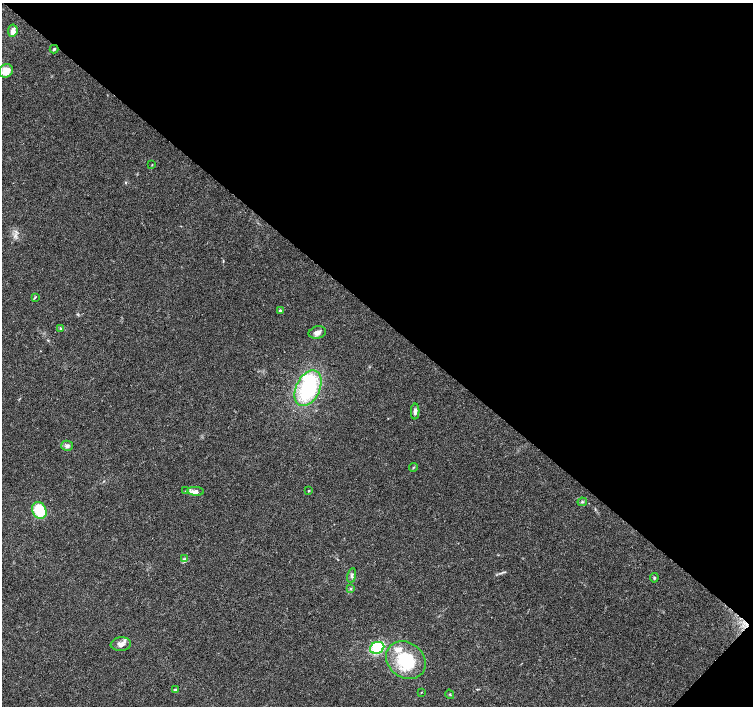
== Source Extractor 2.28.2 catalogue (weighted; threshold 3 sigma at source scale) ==
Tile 8 of 4 x 4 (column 4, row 2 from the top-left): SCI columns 4514-6015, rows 3048-4454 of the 6016 x 6028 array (HDU 1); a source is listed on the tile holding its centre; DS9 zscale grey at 2 x 2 block average (1 PNG px = mean of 2 x 2 image px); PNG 755 x 708 px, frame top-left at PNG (2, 3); each listed source drawn as its Kron ellipse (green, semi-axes under 4 px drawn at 4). Shown black and unused: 45% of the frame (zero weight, under 3 of 4 exposures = <1% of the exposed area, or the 3 px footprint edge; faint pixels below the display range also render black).
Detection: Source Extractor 2.28.2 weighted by HDU 2 'WHT'; one run over the whole footprint, this tile lists its part. Background 0.0466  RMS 0.0039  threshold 0.0176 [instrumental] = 3 sigma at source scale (4.5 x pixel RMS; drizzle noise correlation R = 1.50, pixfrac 1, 0.0396/0.0396 arcsec/px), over >= 5 px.
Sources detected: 31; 1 inside a brighter object's white glare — neither listed nor drawn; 3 inside a brighter listed object's ellipse — not listed separately; the other 27 listed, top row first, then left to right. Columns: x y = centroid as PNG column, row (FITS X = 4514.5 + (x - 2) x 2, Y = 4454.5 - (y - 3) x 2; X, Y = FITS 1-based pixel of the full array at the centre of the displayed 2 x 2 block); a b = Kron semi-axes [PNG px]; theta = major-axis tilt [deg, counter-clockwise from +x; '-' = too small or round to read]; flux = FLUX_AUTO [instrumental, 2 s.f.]
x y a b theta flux
13 31 6 4 82 7.2
54 49 4 3 - 1
6 71 7 6 - 10
152 165 3 2 - 0.45
35 297 3 2 - 0.7
280 311 4 3 - 1.4
61 328 4 3 - 0.98
317 333 9 6 13 4.2
308 388 19 12 63 77
415 411 8 4 88 3.3
67 446 6 5 - 3
413 467 4 2 - 0.77
186 491 4 2 - 1
195 491 8 4 -4 3.8
309 491 2 2 - 1.1
582 502 5 3 - 1.2
39 510 9 7 -65 33
184 559 3 3 - 1.2
352 576 7 4 79 2.2
654 578 4 3 - 0.96
351 588 3 3 - 0.79
121 644 10 7 5 5.4
377 648 7 5 24 37
406 660 21 17 -39 45
175 690 3 3 - 1.2
421 692 3 2 - 0.46
450 694 5 2 - 0.67
Diffuse or blended objects may show on this block-average render without a row.